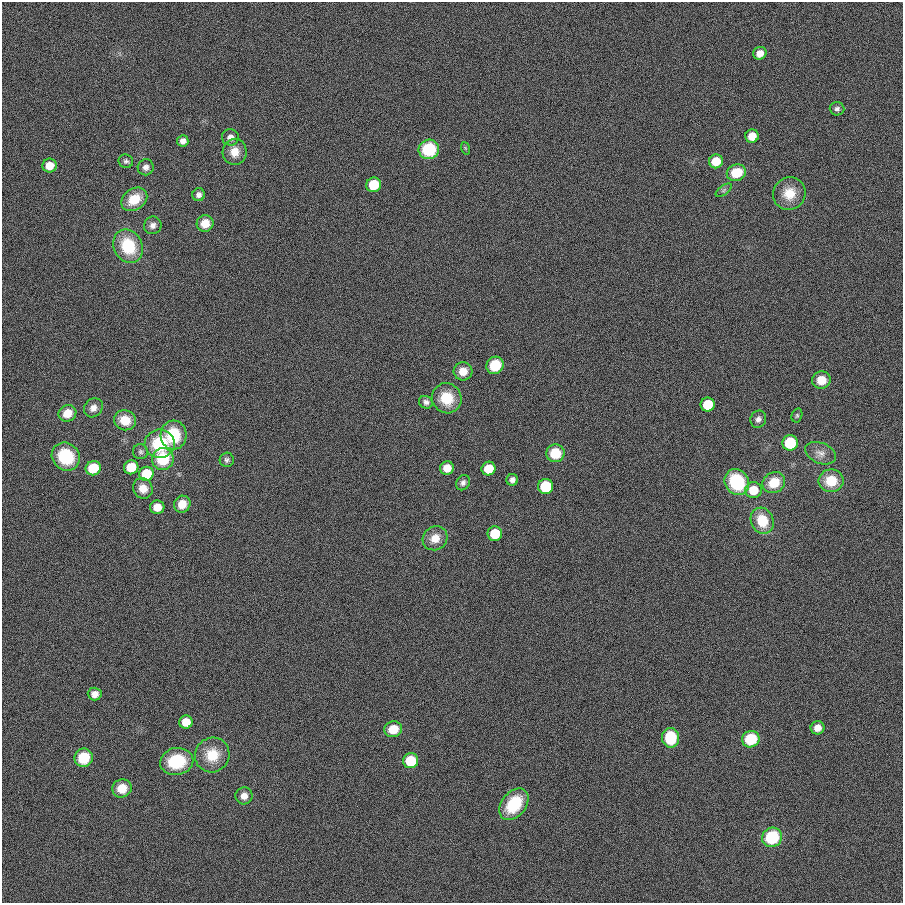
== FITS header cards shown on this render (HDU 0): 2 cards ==
NAXIS1  =                  901
NAXIS2  =                  901

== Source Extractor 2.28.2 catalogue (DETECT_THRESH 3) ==
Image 901 x 901 px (HDU 0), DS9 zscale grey, 1 PNG px = 1 image px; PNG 905 x 905 px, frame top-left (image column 1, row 901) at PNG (2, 2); each listed source drawn as its Kron ellipse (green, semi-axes under 4 px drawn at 4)
Background 0.00169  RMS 0.099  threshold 0.297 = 3 sigma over >= 5 px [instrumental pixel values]
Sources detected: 73; all 73 listed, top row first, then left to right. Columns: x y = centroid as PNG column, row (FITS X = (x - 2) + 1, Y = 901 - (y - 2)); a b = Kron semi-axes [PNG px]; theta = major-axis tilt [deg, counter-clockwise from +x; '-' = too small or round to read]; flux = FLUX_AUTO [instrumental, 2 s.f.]
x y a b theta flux
760 53 7 6 - 54
837 109 7 6 - 19
752 136 7 6 - 98
230 137 8 8 - 38
183 141 6 5 - 33
465 148 6 4 -71 8.3
429 149 10 9 - 340
235 152 13 12 - 85
126 161 7 6 - 17
716 161 7 7 - 140
50 166 7 7 - 88
146 167 8 8 - 29
736 173 10 8 20 170
374 185 7 7 - 210
724 190 9 4 36 15
789 194 17 16 - 130
199 195 6 6 - 25
134 199 14 10 35 160
205 223 8 8 - 88
153 225 9 8 - 34
128 246 17 14 -63 310
495 365 9 8 - 190
463 371 9 9 - 80
821 380 9 8 - 110
447 398 15 14 - 190
426 402 7 6 - 25
708 405 7 7 - 260
93 408 10 8 45 41
67 413 9 8 - 110
797 415 7 5 75 12
758 419 9 7 67 28
125 420 11 10 - 130
173 435 14 13 - 290
790 443 8 7 - 360
160 444 15 14 - 340
141 452 7 7 - 19
555 453 9 9 - 190
820 453 16 10 -23 55
66 457 15 13 -43 330
163 459 11 11 - 300
227 460 7 7 - 18
131 467 7 7 - 220
93 468 7 7 - 230
447 468 7 6 - 73
489 469 7 6 - 170
146 474 7 7 - 270
512 480 6 5 - 24
831 481 12 11 - 180
737 482 13 11 -58 440
463 483 8 6 55 24
774 483 11 10 - 170
546 486 7 7 - 380
143 488 10 9 - 71
753 490 8 8 - 150
182 504 9 8 - 95
157 507 7 7 - 82
762 521 13 11 -66 200
495 534 7 7 - 210
435 538 13 11 35 82
95 694 7 6 - 45
186 722 6 6 - 110
817 728 7 6 - 59
393 729 9 8 - 130
670 738 10 8 -86 280
751 739 9 8 - 290
212 755 18 17 - 170
84 758 9 9 - 220
177 761 17 13 10 310
411 761 8 7 - 250
122 788 10 9 - 100
244 796 8 8 - 48
514 804 18 12 51 300
772 837 10 9 - 360